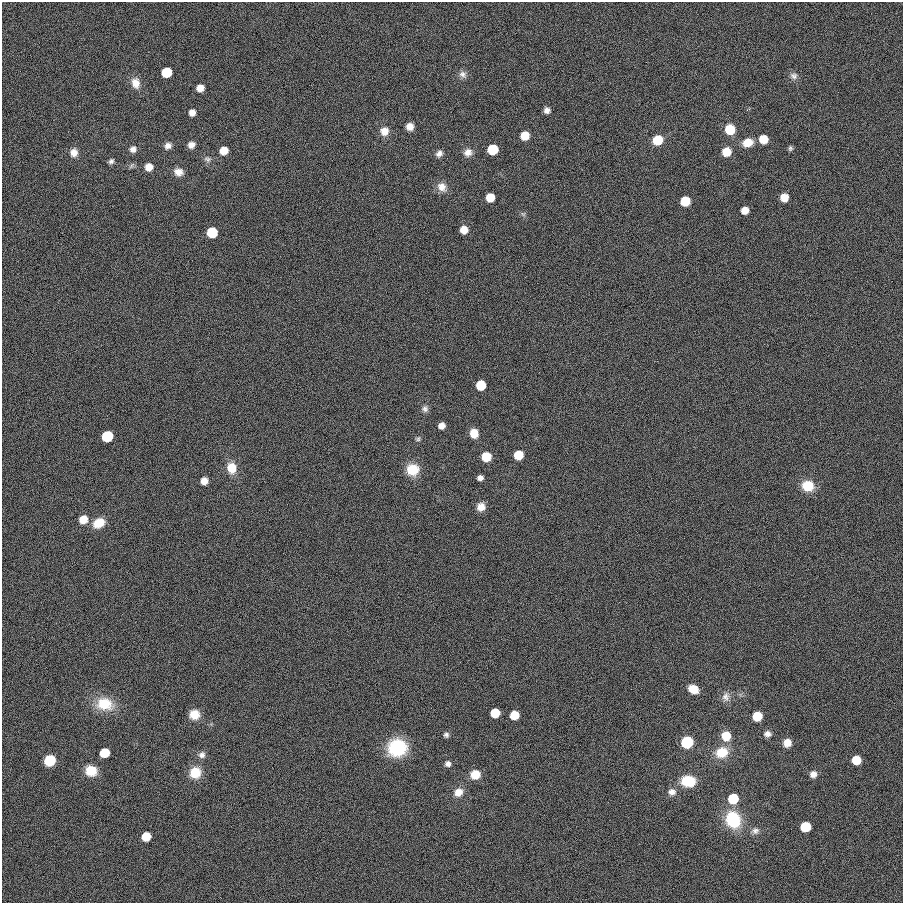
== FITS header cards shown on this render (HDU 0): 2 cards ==
NAXIS1  =                  901
NAXIS2  =                  901

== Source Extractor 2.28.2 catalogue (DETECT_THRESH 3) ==
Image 901 x 901 px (HDU 0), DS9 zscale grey, 1 PNG px = 1 image px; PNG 905 x 905 px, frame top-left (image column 1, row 901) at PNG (2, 2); no overlay
Background 6.79e-04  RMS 0.099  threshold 0.296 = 3 sigma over >= 5 px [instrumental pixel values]
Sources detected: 83; all 83 listed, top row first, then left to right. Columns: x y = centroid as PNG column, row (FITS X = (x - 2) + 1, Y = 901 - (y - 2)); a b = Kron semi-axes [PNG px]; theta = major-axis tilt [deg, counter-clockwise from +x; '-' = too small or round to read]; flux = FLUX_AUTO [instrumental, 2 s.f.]
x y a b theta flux
166 72 7 7 - 220
463 74 11 9 -36 32
794 76 11 8 -26 30
136 83 14 11 -79 66
200 88 7 6 - 58
547 110 6 6 - 31
192 112 7 6 - 39
410 127 7 7 - 49
730 130 8 8 - 190
384 131 10 10 - 63
525 136 7 7 - 130
763 139 7 7 - 120
658 140 8 7 - 200
748 142 11 9 19 88
191 145 7 6 - 38
168 146 9 7 39 33
790 148 6 5 - 14
133 149 8 8 - 31
493 150 7 7 - 320
224 151 7 7 - 87
74 152 10 9 - 51
468 152 11 10 - 46
726 152 8 8 - 110
439 154 8 7 - 30
207 159 9 8 - 23
111 161 6 5 - 19
149 167 7 7 - 69
178 172 10 9 - 51
442 187 13 11 -52 60
490 197 7 7 - 130
784 197 7 7 - 80
685 201 7 7 - 180
745 210 6 6 - 70
523 214 7 4 -33 12
464 230 7 7 - 74
212 232 7 7 - 300
481 385 7 7 - 210
425 409 8 8 - 23
442 426 6 6 - 39
474 433 8 7 - 100
107 436 7 7 - 390
418 439 7 5 39 13
518 455 7 7 - 160
486 457 7 7 - 150
232 468 12 10 -74 120
412 470 12 12 - 170
480 478 6 5 - 28
204 481 7 6 - 51
808 486 12 10 -9 160
481 507 9 8 - 56
83 519 8 7 - 98
99 523 13 9 29 110
693 689 10 7 -26 97
726 697 13 10 89 43
104 704 21 15 -9 190
495 713 7 7 - 170
194 715 11 10 - 85
514 715 7 7 - 140
757 716 7 7 - 220
767 734 9 7 -2 31
446 735 7 6 - 18
726 736 9 9 - 130
687 742 8 8 - 310
787 743 8 8 - 59
397 748 19 17 16 380
722 752 14 11 21 150
104 753 7 7 - 210
202 755 9 8 - 29
50 760 8 8 - 220
856 760 7 7 - 130
448 764 7 7 - 24
91 771 11 10 - 130
195 773 12 12 - 140
475 774 9 8 - 99
813 774 8 7 - 38
688 781 14 11 -4 190
458 792 11 9 37 65
672 792 10 9 - 40
733 799 7 7 - 300
733 820 14 12 -68 410
805 827 7 7 - 250
755 831 11 9 8 32
146 837 7 7 - 150